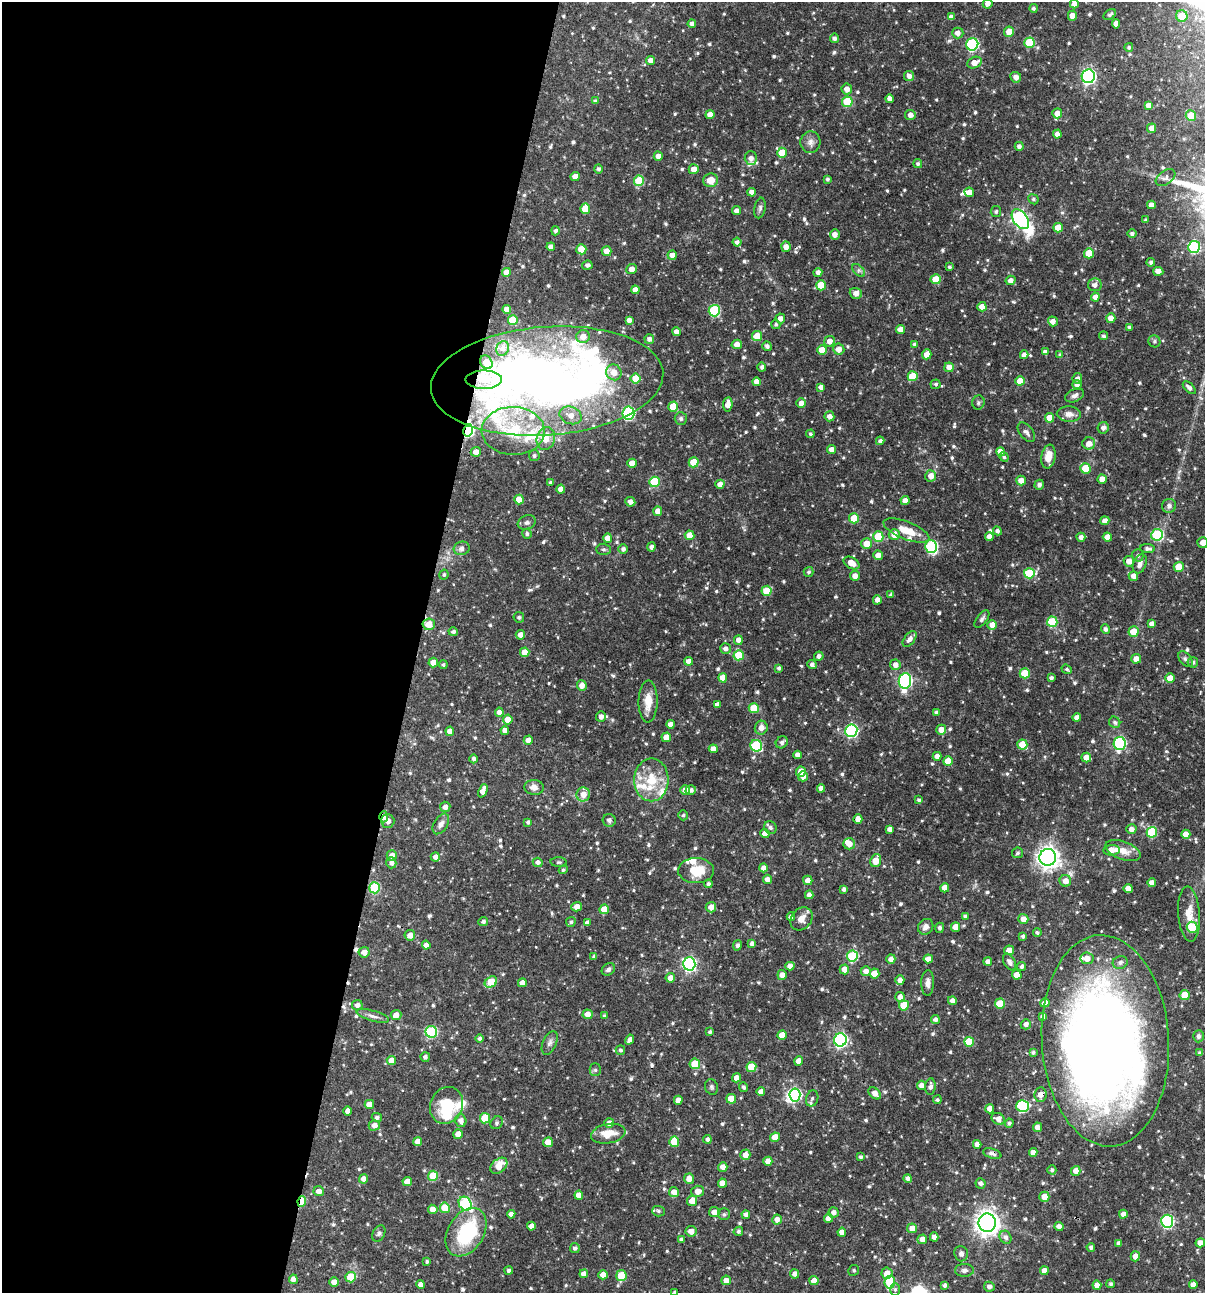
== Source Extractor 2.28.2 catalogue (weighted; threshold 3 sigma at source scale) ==
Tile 5 of 4 x 4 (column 1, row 2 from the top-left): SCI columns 250-1452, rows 2584-3874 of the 5187 x 5168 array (HDU 1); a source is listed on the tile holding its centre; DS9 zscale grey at full resolution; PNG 1207 x 1295 px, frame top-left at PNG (2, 2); each listed source drawn as its Kron ellipse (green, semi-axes under 4 px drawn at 4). Shown black and unused: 35% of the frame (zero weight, under 3 of 4 exposures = <1% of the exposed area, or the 3 px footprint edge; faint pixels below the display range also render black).
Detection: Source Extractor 2.28.2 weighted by HDU 2 'WHT'; one run over the whole footprint, this tile lists its part. Background 0.0707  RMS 0.0036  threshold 0.0161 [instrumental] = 3 sigma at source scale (4.5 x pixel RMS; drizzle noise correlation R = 1.50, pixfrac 1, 0.05/0.05 arcsec/px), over >= 5 px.
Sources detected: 764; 9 inside a brighter object's white glare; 4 cosmic-ray / hot-pixel residue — neither listed nor drawn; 15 inside a brighter listed object's ellipse — not listed separately; of the other 736, all 500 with FLUX_AUTO >= 0.634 (the completeness limit of this list) listed and drawn (236 fainter detections not listed), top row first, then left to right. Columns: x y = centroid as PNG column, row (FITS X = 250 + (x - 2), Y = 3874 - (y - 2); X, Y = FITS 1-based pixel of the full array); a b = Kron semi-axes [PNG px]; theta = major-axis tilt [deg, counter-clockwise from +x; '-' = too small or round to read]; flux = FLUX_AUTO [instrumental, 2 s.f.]
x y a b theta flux
988 3 5 5 - 1.9
1074 4 4 4 - 1.4
1033 8 4 4 - 0.74
1110 15 7 4 34 0.86
1072 16 5 4 - 2.4
1182 16 6 5 - 5.6
951 17 4 4 - 1.6
692 24 4 4 - 1.3
1116 24 4 4 - 1.8
1009 32 5 5 - 3.7
958 33 5 5 - 2.1
834 38 5 4 - 1
1029 43 5 5 - 12
972 44 6 6 - 40
1129 47 4 4 - 0.72
651 60 4 4 - 2.4
974 63 7 5 24 3
909 76 5 5 - 1.7
1088 76 7 6 - 71
1016 77 5 5 - 1.6
847 89 5 5 - 2.3
890 99 4 4 - 1.8
595 101 4 4 - 0.65
847 102 5 5 - 13
1149 105 4 4 - 2.6
1057 113 5 5 - 2.8
710 115 4 4 - 3
910 115 5 5 - 1.7
1191 115 5 5 - 5.5
1152 128 4 4 - 2.3
1057 134 4 4 - 2.3
810 142 11 10 - 2
1019 146 4 4 - 1.2
782 153 5 5 - 7.3
658 156 4 4 - 2.2
751 158 7 6 - 1.8
918 164 4 4 - 0.78
598 169 5 4 - 0.92
694 169 5 5 - 2.8
575 176 4 4 - 2.3
1165 178 11 6 35 1
827 179 4 3 - 0.74
711 180 7 7 - 4.3
639 181 5 5 - 13
752 192 4 4 - 2.3
969 192 5 4 - 2.6
1033 199 5 5 - 0.7
1151 205 4 4 - 2
760 208 10 5 80 1
585 209 5 5 - 7.1
736 211 4 4 - 1.7
996 212 5 5 - 0.76
1020 219 11 7 -53 88
1146 220 3 3 - 0.69
1058 228 5 4 - 5
555 231 4 4 - 1.1
835 234 5 5 - 2
1132 234 5 4 - 0.85
737 242 4 4 - 1.3
551 247 4 4 - 2
786 247 5 5 - 2.5
1194 247 6 6 - 34
581 249 5 5 - 6.7
607 251 5 5 - 2.8
1089 253 5 5 - 7
672 255 4 4 - 2.5
1151 262 4 4 - 0.84
587 265 5 4 - 1
949 267 3 3 - 0.64
632 269 5 5 - 2.5
859 270 7 5 -45 0.85
1158 271 5 4 - 2.3
506 272 4 4 - 2.2
818 272 4 4 - 1.5
936 279 5 5 - 5.2
1010 280 5 4 - 1.9
821 285 5 5 - 9.3
1095 285 7 6 - 1.7
635 290 4 4 - 2.7
856 293 6 5 - 2.4
1095 297 4 4 - 2
982 307 4 4 - 2.9
507 309 4 4 - 2.7
714 311 6 5 - 27
780 318 5 5 - 1.9
1111 318 5 4 - 2.7
513 320 5 5 - 8.9
629 320 4 4 - 1.8
1053 321 5 4 - 2.2
776 324 4 4 - 0.67
1130 327 4 3 - 0.95
900 329 4 4 - 2.3
676 332 4 4 - 2
757 336 5 5 - 6
1103 336 4 4 - 0.77
583 337 6 6 - 3.2
649 339 5 5 - 1.4
829 341 5 5 - 2.5
1154 341 6 5 - 0.79
737 344 5 4 - 2.4
915 344 4 4 - 1.3
767 346 5 4 - 1.1
503 348 7 6 - 1.1
839 349 5 5 - 2.7
822 350 5 5 - 5.8
1045 352 4 4 - 1.5
927 354 5 4 - 3.2
1024 355 4 4 - 1.7
1060 355 4 4 - 0.9
486 362 7 5 -57 2.3
762 367 4 4 - 0.94
949 367 4 4 - 2.6
614 372 8 7 - 3.8
913 376 5 5 - 7.8
636 378 5 5 - 7
1077 378 5 4 - 1.3
484 380 18 9 0 3.8
547 381 116 54 4 300
1020 381 4 4 - 4.9
756 382 4 4 - 2.3
936 384 5 5 - 0.7
1077 385 5 4 - 1.5
821 387 4 4 - 1.8
1189 388 8 4 -45 1.3
1075 395 10 6 26 1.5
978 402 7 6 - 0.77
801 403 5 4 - 2.2
728 404 7 4 84 2.8
673 407 5 5 - 7.2
628 413 6 6 - 45
1069 414 12 7 -3 2.1
571 415 11 8 -21 3.5
829 416 5 5 - 2.1
1050 418 5 5 - 4.6
681 419 6 6 - 0.93
1103 428 6 5 - 1.5
468 430 6 4 77 45
513 431 31 24 -2 18
1026 432 11 6 -50 1.2
810 434 4 4 - 0.65
546 438 11 9 77 4.6
880 441 4 4 - 1.1
1089 443 6 6 - 2.6
831 449 4 4 - 2
476 452 5 5 - 2.2
1001 452 4 4 - 3.2
534 456 5 5 - 0.8
1004 457 5 4 - 0.67
1048 457 12 7 81 4.4
694 462 5 5 - 8.7
632 463 4 4 - 3.5
1085 468 5 5 - 7.5
931 476 5 5 - 2.7
1102 479 4 4 - 3.1
1021 480 5 4 - 2.4
654 482 5 5 - 16
550 483 3 3 - 0.72
720 484 4 4 - 2.4
1039 485 5 4 - 0.85
561 489 4 4 - 2.3
519 500 5 4 - 4.8
905 501 4 4 - 2.2
630 502 5 5 - 1.7
1169 506 7 7 - 1.5
658 511 5 4 - 3.1
854 518 5 5 - 10
1105 521 4 4 - 2.3
527 522 9 7 19 1.1
906 531 24 9 -21 6.4
997 531 4 4 - 1
527 534 5 4 - 0.73
894 534 5 5 - 3.5
690 535 5 5 - 4.5
1157 535 6 5 - 24
878 537 5 5 - 13
989 537 4 4 - 2.1
1081 537 4 4 - 1.6
1107 537 5 4 - 2.7
608 538 5 4 - 3.2
1203 543 5 5 - 2.3
866 544 5 5 - 4.9
931 546 6 6 - 39
651 547 4 4 - 1.3
462 548 8 7 - 1.6
1148 548 7 4 -4 1.2
603 549 7 5 -1 0.7
623 549 4 4 - 1.2
878 555 5 4 - 2.3
1138 555 6 5 - 1
1129 561 5 5 - 2.6
851 563 8 5 -31 3.9
1140 564 10 6 67 1.7
1179 567 5 5 - 6.5
809 572 5 5 - 0.75
1029 573 5 5 - 15
444 575 5 4 - 0.65
855 576 5 5 - 2.2
1133 576 5 4 - 2.1
767 591 5 5 - 6.6
891 595 4 4 - 0.71
877 600 4 4 - 1.9
519 617 5 5 - 0.89
982 619 10 5 53 0.99
1052 622 5 5 - 17
429 624 6 6 - 4.7
1152 624 4 4 - 1.5
992 625 5 5 - 3.3
1105 629 5 4 - 1.1
453 632 5 4 - 0.92
1133 632 5 5 - 6.3
520 635 5 4 - 2.2
910 639 9 5 51 1.7
738 640 4 4 - 2.2
725 648 5 5 - 1.5
525 652 5 4 - 3.8
739 655 5 5 - 8.5
819 656 4 4 - 1.3
1136 659 5 5 - 2.5
1185 659 9 5 -50 1
689 661 4 4 - 2.4
433 662 5 5 - 2.8
1193 662 5 5 - 0.99
443 665 4 4 - 0.63
812 665 4 4 - 1.3
895 665 5 5 - 2.1
779 668 4 4 - 0.69
1067 669 5 4 - 0.65
1025 673 5 5 - 9.8
723 678 4 4 - 3.6
1051 678 4 3 - 1
1170 678 4 4 - 3.9
905 681 8 6 83 70
582 685 5 5 - 2.3
648 701 21 9 89 5.1
717 704 4 4 - 1.2
754 708 5 5 - 7.1
499 712 5 4 - 2
937 712 4 4 - 1.3
601 717 5 5 - 1.7
1077 718 4 4 - 2.2
508 720 5 5 - 4.2
1115 722 6 5 - 0.94
670 724 4 4 - 2
761 728 7 6 - 2.4
505 730 4 4 - 2.1
941 730 5 5 - 3.5
450 731 4 4 - 2.6
851 731 6 6 - 45
666 737 5 4 - 4.6
528 740 4 4 - 2.4
782 742 6 5 - 1.1
1120 743 6 6 - 45
1022 745 5 5 - 7.2
756 746 6 5 - 26
713 749 4 4 - 2.4
798 755 4 4 - 2
937 756 4 4 - 2.2
1086 757 5 4 - 2.5
474 759 4 4 - 0.89
948 761 5 4 - 5.4
801 771 5 4 - 4.1
803 776 5 5 - 2.1
651 780 21 17 90 10
534 787 9 7 -4 2.2
821 788 4 4 - 1.6
685 790 5 5 - 2.2
691 790 5 5 - 1.3
483 791 7 4 68 2.7
583 794 7 7 - 3.3
919 800 4 4 - 0.69
445 807 5 5 - 1.5
683 815 5 4 - 0.67
384 817 5 4 - 2.8
858 819 4 4 - 2.9
609 820 6 6 - 1.5
388 821 7 6 - 2.5
528 822 4 4 - 0.85
441 824 11 6 58 1.7
770 827 7 6 - 0.98
890 829 4 4 - 2
1131 829 5 5 - 1.8
1152 832 5 5 - 20
765 834 4 4 - 2.3
1186 834 4 4 - 3.5
849 844 6 5 - 2.5
1112 850 8 5 6 4.7
1123 851 18 9 -20 4
1018 853 5 5 - 0.73
392 855 5 5 - 2.2
435 857 4 4 - 1.7
1048 857 8 8 - 220
876 861 7 5 70 4.9
538 862 5 4 - 1.3
559 862 8 5 -3 0.7
391 863 5 5 - 1.5
764 868 4 4 - 2.1
563 870 4 4 - 0.69
696 871 18 12 -1 9
767 879 4 4 - 1.8
808 880 5 4 - 2.4
1065 881 6 5 - 2.5
1152 883 4 4 - 2.1
708 884 4 4 - 0.9
375 888 5 5 - 22
945 888 4 4 - 3.7
1128 888 4 4 - 2.3
844 889 4 4 - 1
809 895 4 4 - 1.8
577 907 5 4 - 2.3
711 907 5 5 - 2.4
604 909 5 4 - 4.6
1189 914 27 11 -86 5.6
965 916 4 3 - 0.87
791 917 4 4 - 1.6
801 919 12 10 51 2.8
1023 919 5 5 - 2.4
483 922 5 4 - 0.98
571 922 5 4 - 0.81
587 923 4 4 - 1.5
926 927 8 7 - 1.7
955 927 5 4 - 2.9
1192 927 5 5 - 14
940 928 5 4 - 1
1037 933 4 4 - 0.75
410 935 5 5 - 2.4
1023 936 4 4 - 0.86
752 944 4 4 - 1.7
426 945 4 4 - 2.1
737 945 5 4 - 0.91
1009 950 5 5 - 2.7
364 952 5 5 - 2.7
852 956 5 5 - 24
594 957 4 3 - 0.82
1087 958 6 6 - 2.8
891 959 5 4 - 1.9
928 959 4 4 - 2.6
988 961 4 4 - 1.5
1010 962 9 5 -60 1.8
1120 962 7 6 - 1.3
689 964 6 6 - 72
790 966 4 4 - 2.3
1022 966 5 4 - 0.8
608 969 7 5 39 1
844 969 5 4 - 3.2
866 971 5 4 - 2.1
874 973 5 5 - 4.9
782 975 5 4 - 2.4
1017 975 4 4 - 4.1
670 978 5 4 - 2.4
900 980 4 4 - 2
491 982 6 5 - 8.1
522 983 4 4 - 2.8
928 983 13 6 88 1.8
1185 995 5 5 - 7.9
900 997 5 4 - 2.1
952 1001 4 4 - 1.5
1045 1003 5 4 - 2.6
1000 1004 5 5 - 10
357 1005 5 5 - 1.4
904 1005 5 5 - 8.9
587 1014 5 5 - 2.7
396 1015 5 5 - 2.3
373 1016 17 5 -16 1.6
604 1016 3 3 - 0.64
1043 1016 4 4 - 1.5
935 1020 4 4 - 1.3
1026 1024 5 5 - 1.3
431 1032 6 6 - 29
710 1032 4 3 - 0.7
782 1035 4 4 - 4.6
1199 1036 6 5 - 0.98
480 1038 4 4 - 0.83
630 1040 5 4 - 1.5
840 1040 6 6 - 63
1105 1041 106 63 -87 410
969 1042 5 5 - 8.9
550 1043 12 7 67 1.5
620 1050 5 4 - 0.78
1033 1052 4 3 - 0.79
1200 1053 4 4 - 0.94
425 1057 5 4 - 1
391 1060 4 4 - 4
799 1061 4 4 - 3
695 1064 5 5 - 8.9
751 1067 5 5 - 8.6
595 1070 6 5 - 0.77
736 1078 4 4 - 2.3
921 1085 4 4 - 1.8
711 1087 8 6 -69 0.79
744 1087 5 4 - 0.98
930 1087 8 5 82 1.4
761 1092 4 4 - 2.3
875 1093 7 5 -42 2.6
795 1095 6 5 - 34
1041 1095 7 6 - 2.8
812 1098 8 6 72 0.93
731 1099 5 5 - 6.1
678 1100 4 4 - 2.4
937 1100 4 4 - 0.66
369 1104 5 4 - 3.3
446 1105 19 16 64 13
1023 1106 6 6 - 28
990 1109 4 4 - 2.4
348 1111 4 4 - 2.1
377 1117 5 4 - 0.92
485 1118 5 5 - 10
998 1119 7 5 -32 2
461 1121 6 5 - 2
497 1123 7 5 49 0.73
609 1123 5 5 - 2.5
1009 1123 4 4 - 0.81
374 1125 5 5 - 2.1
1037 1127 5 4 - 2
458 1134 5 5 - 2.6
608 1134 17 9 10 5.7
775 1137 5 4 - 4.5
707 1139 4 4 - 1.1
418 1142 4 4 - 2.5
548 1142 5 4 - 4.3
674 1142 5 5 - 8.3
977 1144 4 4 - 1.9
1033 1152 4 4 - 2
992 1153 9 5 -17 1.1
745 1155 5 5 - 2.4
861 1157 4 4 - 0.78
768 1161 4 4 - 2.3
499 1166 9 6 41 4.8
723 1167 4 4 - 2.4
1052 1170 4 4 - 0.82
1076 1171 5 4 - 2.3
433 1176 5 5 - 11
363 1179 5 4 - 2
689 1179 5 5 - 2.8
908 1179 4 4 - 1.4
407 1181 4 4 - 3
722 1183 4 4 - 2.7
981 1183 5 5 - 1.4
319 1191 5 5 - 2.3
698 1191 6 5 - 2.7
674 1192 5 5 - 2.6
579 1195 4 4 - 2.5
1044 1197 5 5 - 3.7
302 1201 5 3 - 10
692 1201 5 5 - 3
465 1204 7 6 - 35
445 1208 5 5 - 8.5
433 1209 5 4 - 2.3
658 1211 6 5 - 0.82
714 1212 5 5 - 2.5
833 1212 5 5 - 1.7
511 1214 4 4 - 1.7
724 1214 6 6 - 0.72
1123 1214 4 4 - 1.8
746 1215 4 4 - 1.7
828 1218 4 4 - 2.6
777 1220 5 4 - 2.3
1167 1221 6 6 - 42
987 1223 9 9 - 240
531 1226 4 4 - 2
1059 1226 4 4 - 1.7
912 1228 5 5 - 3.6
691 1231 5 5 - 2.4
738 1231 5 4 - 0.71
466 1232 26 18 59 26
842 1232 4 4 - 2.7
379 1233 9 6 61 0.94
934 1237 4 4 - 1.7
1006 1237 7 5 -56 1.4
922 1239 5 5 - 2.3
681 1240 4 4 - 1.1
1119 1243 4 4 - 1.1
1200 1243 4 4 - 2.8
1091 1247 4 4 - 0.9
575 1248 5 5 - 1
961 1254 8 7 - 1.3
1135 1256 5 4 - 2.1
427 1261 3 3 - 0.66
854 1270 5 5 - 0.65
964 1270 9 6 0 1.3
509 1271 4 4 - 0.88
1044 1271 4 4 - 2.6
887 1273 5 5 - 2.8
584 1274 4 4 - 2.2
795 1274 4 4 - 1.9
603 1275 4 4 - 2.8
621 1276 5 5 - 11
351 1277 5 5 - 9.8
293 1279 4 4 - 2.5
726 1280 5 4 - 2.7
814 1281 4 4 - 2.6
334 1282 4 4 - 2.5
890 1282 6 5 - 18
421 1284 4 4 - 2.2
1111 1284 4 4 - 0.75
945 1285 4 4 - 0.87
1097 1285 4 4 - 2.6
1193 1285 4 4 - 2.2
989 1287 5 5 - 1.2
895 1289 6 5 - 0.73
675 1292 4 3 - 0.77
Overlapping masked pixels (flux is a lower limit): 8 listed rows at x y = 547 381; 468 430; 429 624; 384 817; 1105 1041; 1041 1095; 992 1153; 302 1201
Isophote crosses this tile's border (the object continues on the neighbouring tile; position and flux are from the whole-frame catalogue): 4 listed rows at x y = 988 3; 1203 543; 1105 1041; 675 1292